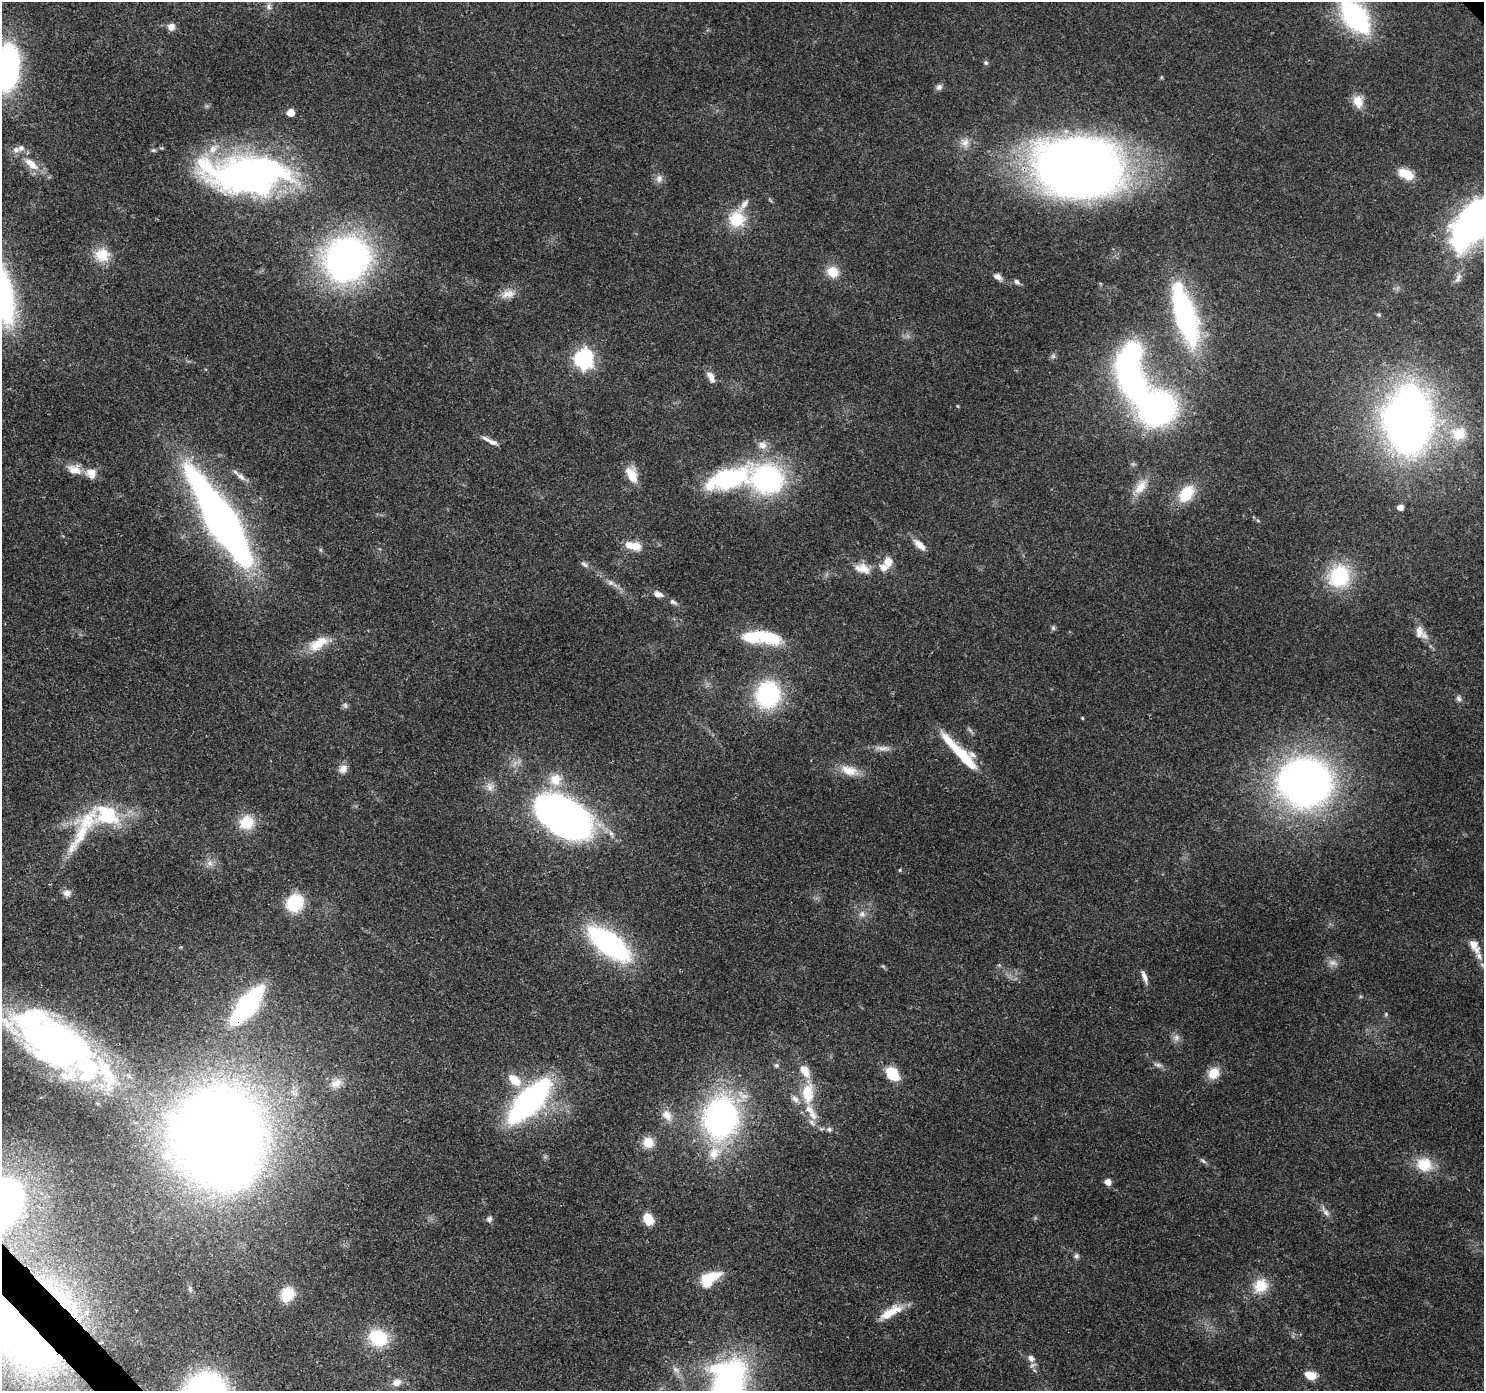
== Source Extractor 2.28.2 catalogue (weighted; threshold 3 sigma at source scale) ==
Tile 7 of 4 x 4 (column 3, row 2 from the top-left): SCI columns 3055-4536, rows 3004-4392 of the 6116 x 6073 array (HDU 1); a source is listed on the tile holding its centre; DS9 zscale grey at full resolution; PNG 1486 x 1393 px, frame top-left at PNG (2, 2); no overlay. Shown black and unused: <1% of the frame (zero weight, under 3 of 4 exposures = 8% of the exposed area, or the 3 px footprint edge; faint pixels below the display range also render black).
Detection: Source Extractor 2.28.2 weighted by HDU 2 'WHT'; one run over the whole footprint, this tile lists its part. Background 0.122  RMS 0.0045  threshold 0.0201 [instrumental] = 3 sigma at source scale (4.5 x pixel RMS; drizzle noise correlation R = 1.50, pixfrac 1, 0.0396/0.0396 arcsec/px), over >= 5 px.
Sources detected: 146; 2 too faint to see at this stretch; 7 inside a brighter object's white glare — not listed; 23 inside a brighter listed object's ellipse — not listed separately; the other 114 listed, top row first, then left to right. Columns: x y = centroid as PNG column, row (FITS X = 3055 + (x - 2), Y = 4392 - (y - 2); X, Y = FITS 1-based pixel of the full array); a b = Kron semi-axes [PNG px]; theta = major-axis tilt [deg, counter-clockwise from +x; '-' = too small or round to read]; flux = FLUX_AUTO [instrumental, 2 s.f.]
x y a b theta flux
269 7 8 7 - 1.7
1355 16 29 15 -53 91
171 27 9 8 - 2.9
986 63 7 6 - 0.95
7 67 46 23 86 98
939 87 8 8 - 1.6
1358 101 16 12 -69 5.7
291 113 5 5 - 9.4
965 142 13 11 85 3.9
31 164 24 10 -41 7.8
1078 166 66 46 -8 580
249 173 87 34 1 190
1406 174 16 9 -25 11
659 178 12 9 83 2.3
737 219 21 21 - 15
1474 222 48 26 53 190
102 255 19 18 - 9.6
347 259 42 37 44 180
833 272 14 12 -28 7.4
998 277 9 6 -31 2.8
1458 278 16 7 70 2.4
1017 282 6 6 - 1.4
508 294 20 11 14 4.8
1185 315 62 19 -73 93
1379 315 6 4 71 0.6
1053 356 6 5 - 0.88
584 359 7 7 - 190
710 375 11 8 -42 2.7
1130 378 46 24 -66 110
1409 420 48 33 89 350
1459 434 24 21 11 15
492 442 17 6 -21 2.5
762 445 12 11 - 3.7
74 469 19 12 -13 5.6
632 475 17 10 -67 9.6
241 477 14 7 -40 2.7
728 479 65 25 17 57
768 480 21 20 - 100
1140 487 24 12 55 7.3
1186 494 22 15 51 14
1400 507 5 4 - 3.9
221 520 75 17 -58 390
919 545 19 8 -40 4
633 546 21 9 -12 7.6
888 562 9 8 - 5.6
584 564 11 6 -31 1.4
864 569 20 12 -42 6.1
1339 576 28 25 60 29
611 583 8 6 -14 1.6
658 594 11 7 -14 2.7
673 602 9 5 -29 1.4
1053 628 7 6 - 0.88
1419 632 18 11 -81 4.5
771 638 28 16 -6 16
318 643 29 14 32 9.7
768 695 30 26 72 47
1459 699 8 6 -46 1.4
345 705 8 7 - 1.2
1082 718 4 3 - 0.46
882 748 22 6 -3 3.3
964 757 40 13 -45 22
343 769 12 10 53 3.2
849 770 26 12 -16 7.7
555 780 18 17 - 9
1305 783 47 42 -13 230
490 787 13 10 -72 3.4
563 817 42 25 -31 380
87 821 51 28 32 31
246 823 18 16 28 12
209 863 8 6 -36 2
900 870 5 4 - 0.55
67 893 10 8 7 2.5
295 903 17 15 47 22
862 914 9 9 - 2.5
609 944 36 15 -37 110
1474 945 20 9 -64 5
1144 977 18 6 -70 2.6
247 1005 26 10 51 120
1386 1014 6 4 48 0.54
1176 1038 10 9 - 2.2
59 1043 91 45 -35 220
776 1065 7 6 - 1
1158 1065 12 6 -11 1.7
1214 1073 15 13 47 6.5
892 1074 13 9 -51 17
515 1080 20 11 -41 8.7
336 1083 17 11 28 4.3
808 1092 33 15 88 15
529 1101 38 16 46 140
667 1115 17 11 -53 4.9
721 1118 36 31 84 130
829 1129 7 6 - 1.2
216 1132 67 52 28 760
648 1142 13 13 - 6.1
1203 1161 8 4 -36 1
1424 1164 21 17 -20 12
1108 1182 5 5 - 4.9
1326 1212 15 7 -50 2.4
489 1219 8 7 - 1.4
648 1219 13 10 -67 7.5
1076 1256 7 6 - 1.2
707 1278 32 11 20 11
1261 1286 19 16 43 10
190 1289 8 5 -80 1
287 1294 15 13 52 12
59 1297 75 14 -43 34
890 1312 33 10 29 9.1
28 1337 69 37 -50 260
378 1338 23 19 -28 20
1031 1358 8 7 - 2.3
675 1370 10 7 -50 2.2
1310 1375 12 8 -17 6.8
396 1382 11 9 23 3.6
727 1388 53 29 78 170
Overlapping masked pixels (flux is a lower limit): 4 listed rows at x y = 1185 315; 247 1005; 59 1297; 28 1337
Isophote crosses this tile's border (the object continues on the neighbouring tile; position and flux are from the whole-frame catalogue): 6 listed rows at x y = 1355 16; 7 67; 1474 222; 59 1043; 28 1337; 727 1388